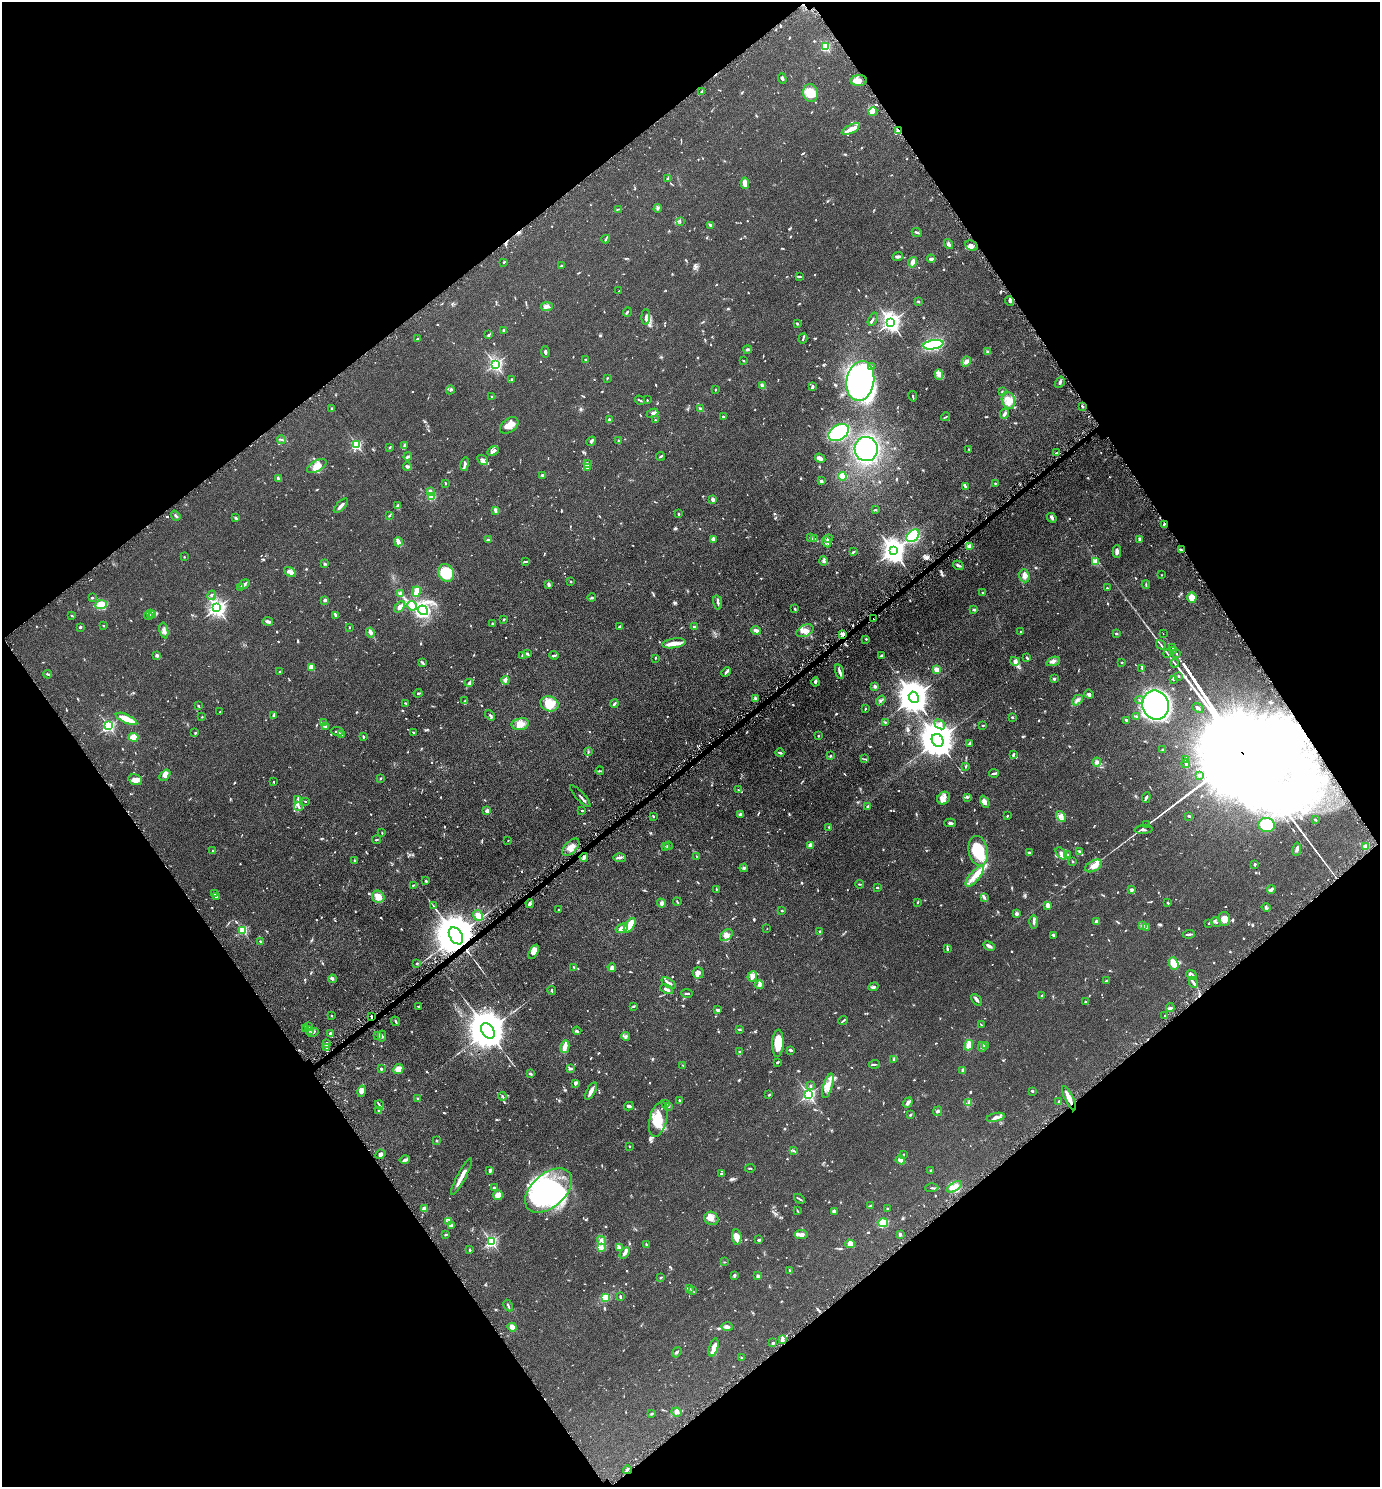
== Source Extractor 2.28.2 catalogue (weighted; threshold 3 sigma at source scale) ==
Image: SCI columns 156-5665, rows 16-5955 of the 5961 x 5968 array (HDU 1 of 3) = the unmasked area's bounding box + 8 px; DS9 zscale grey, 4 x 4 block average (1 PNG px = mean of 4 x 4 image px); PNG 1382 x 1489 px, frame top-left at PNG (2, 2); each listed source drawn as its Kron ellipse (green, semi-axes under 4 px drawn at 4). Shown black and unused: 49% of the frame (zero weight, under 3 of 6 exposures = <1% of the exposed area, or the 3 px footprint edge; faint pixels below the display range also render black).
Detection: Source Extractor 2.28.2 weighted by HDU 2 'WHT'. Background 0.0673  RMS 0.006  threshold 0.0247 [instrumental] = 3 sigma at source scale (4.09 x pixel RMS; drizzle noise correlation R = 1.36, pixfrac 0.8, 0.05/0.05 arcsec/px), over >= 5 px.
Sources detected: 1309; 8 too faint to see at this stretch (4 x 4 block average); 11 inside a brighter object's white glare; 23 cosmic-ray / hot-pixel residue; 2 long thin detections or spike segments (spike, bleed or trail) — neither listed nor drawn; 39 coinciding with a brighter row at this scale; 110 inside a brighter listed object's ellipse — not listed separately; of the other 1116, all 500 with FLUX_AUTO >= 2.38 (the completeness limit of this list) listed and drawn (616 fainter detections not listed), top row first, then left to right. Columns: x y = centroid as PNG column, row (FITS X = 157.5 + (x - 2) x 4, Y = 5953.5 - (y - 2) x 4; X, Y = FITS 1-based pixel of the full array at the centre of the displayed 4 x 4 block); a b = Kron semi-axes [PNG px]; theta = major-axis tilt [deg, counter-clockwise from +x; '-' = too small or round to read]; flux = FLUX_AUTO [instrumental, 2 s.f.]
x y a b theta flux
825 47 2 2 - 270
782 79 5 3 - 5.8
859 81 8 5 1 25
702 91 3 2 - 4.2
810 93 9 7 -77 53
873 112 4 3 - 7.5
851 129 10 4 25 19
898 130 3 2 - 9.2
668 179 4 2 - 3.8
745 183 6 3 -85 21
658 208 4 2 - 4.4
618 209 4 2 - 2.4
680 222 2 2 - 2.4
711 225 4 3 - 4.3
917 232 5 2 - 5.9
606 239 4 2 - 4.4
949 244 5 3 - 7.7
971 246 6 5 - 15
898 256 5 3 - 5.6
931 259 4 3 - 9.1
504 262 2 2 - 3.8
913 262 5 3 - 16
562 266 4 2 - 3
800 276 4 2 - 3.2
619 291 3 2 - 2.7
918 301 2 2 - 4
1009 301 5 2 - 6.9
547 307 6 3 6 13
627 312 5 2 - 3.8
646 317 8 3 90 8.2
873 319 7 2 63 4.1
891 322 3 3 - 1600
797 324 3 2 - 4
504 330 2 2 - 9.9
488 335 3 2 - 4.4
417 339 3 2 - 3.1
803 339 5 2 - 3.3
933 345 10 4 9 260
748 349 4 3 - 4.5
545 352 5 2 - 6.5
988 352 4 3 - 5.2
585 359 2 2 - 2.7
743 361 2 2 - 2.8
966 362 5 3 - 13
495 364 2 2 - 800
871 366 2 2 - 2.8
939 375 5 3 - 9.4
607 378 2 2 - 3.1
511 380 3 2 - 3.7
860 381 20 13 80 850
1060 382 6 2 57 5.8
762 386 3 3 - 8.1
812 386 4 2 - 8.4
716 389 2 2 - 3.1
450 390 4 3 - 4.7
1002 391 2 2 - 2.5
913 396 5 2 - 2.6
492 397 2 2 - 3.4
640 400 5 2 - 3.6
647 400 2 2 - 6.5
1008 400 9 6 -71 25
1082 406 3 2 - 5.9
332 409 3 2 - 3.3
701 409 3 2 - 8.8
652 413 6 3 22 8.6
1005 414 5 3 - 7.2
723 417 3 2 - 3.9
945 417 4 2 - 2.8
609 420 2 2 - 23
655 420 2 2 - 7.4
509 425 10 6 36 24
839 433 11 7 31 260
282 440 4 2 - 4
618 440 2 2 - 3.1
591 441 5 2 - 5.9
357 445 2 2 - 390
404 446 2 2 - 5.4
390 447 3 2 - 2.6
866 449 12 11 - 390
969 449 2 2 - 2.8
493 451 6 2 28 6.9
1056 453 3 2 - 2.4
408 456 4 2 - 5.9
660 456 4 2 - 4.3
820 458 5 4 - 9.8
482 460 5 3 - 9
587 463 4 3 - 5.2
465 464 7 2 81 10
317 466 11 5 28 31
407 466 4 3 - 5.7
587 468 2 2 - 7.9
542 475 3 2 - 7.1
842 476 4 4 - 18
278 478 4 2 - 3.8
821 481 3 2 - 5.6
445 483 2 2 - 4
995 483 3 2 - 2.7
965 486 3 2 - 2.9
430 491 3 2 - 12
431 496 2 2 - 100
713 499 3 3 - 9.5
341 506 9 2 46 10
398 506 3 2 - 11
495 510 4 3 - 6.5
875 510 3 2 - 4.4
679 514 3 2 - 2.5
176 516 5 2 - 4.2
389 516 4 2 - 3.2
236 518 3 2 - 4.8
1052 518 5 2 - 8.4
1164 524 3 2 - 5
913 536 7 5 44 130
810 538 3 2 - 2.6
713 539 2 2 - 13
814 539 3 3 - 4.5
828 539 4 2 - 4.1
488 540 4 2 - 6.2
1140 540 3 3 - 6.5
398 542 4 2 - 19
827 542 6 2 -67 5.2
970 546 4 3 - 6.8
1181 550 3 2 - 4
893 551 4 3 - 2700
853 552 4 2 - 3.5
1117 552 6 2 90 13
184 557 2 2 - 2.9
526 561 2 2 - 2.7
823 561 4 3 - 5.7
1095 562 2 2 - 150
324 564 3 2 - 2.6
958 565 5 2 - 5.2
290 572 6 3 -29 11
446 573 9 7 -63 120
1162 575 2 2 - 4.8
1024 576 6 5 - 13
570 582 2 2 - 2.8
244 584 5 2 - 8.5
549 584 3 2 - 9.3
1146 584 4 2 - 2.9
240 588 3 2 - 7
1107 588 2 2 - 4.4
417 592 5 3 - 49
983 593 2 2 - 11
401 594 4 3 - 11
212 595 5 2 - 4.3
1192 597 5 5 - 24
92 598 3 2 - 3
592 598 4 2 - 3.4
325 600 2 2 - 34
718 602 7 2 -78 7.1
101 605 6 4 9 48
412 606 5 3 - 21
400 607 6 4 50 18
217 608 3 2 - 1300
795 609 4 2 - 3
423 610 5 4 - 300
974 610 4 2 - 5.6
150 613 3 3 - 5.9
153 615 2 2 - 2.7
336 615 4 2 - 8.3
72 616 2 2 - 3.4
148 616 4 2 - 4.4
504 619 3 2 - 2.6
874 619 2 2 - 3.2
268 621 5 2 - 11
492 623 3 2 - 2.6
103 626 2 2 - 2.7
80 627 2 2 - 9.4
349 627 3 2 - 2.7
619 627 4 2 - 6.4
694 627 2 2 - 26
164 630 8 4 -78 11
756 630 4 2 - 16
805 631 9 5 26 20
370 632 5 3 - 8.6
1021 632 2 2 - 4.6
1116 633 3 2 - 3.1
843 634 3 2 - 11
1163 634 2 2 - 3
866 639 2 2 - 2.6
674 643 12 5 8 23
1161 645 5 2 - 3.7
1173 648 2 2 - 17
1174 650 2 2 - 29
1167 653 4 2 - 2.9
527 654 4 2 - 4.6
1177 654 2 2 - 18
554 655 4 2 - 4.4
156 656 3 2 - 4.6
522 656 3 2 - 3.6
881 656 4 3 - 3.8
655 658 2 2 - 3.2
1027 658 3 2 - 4.5
1015 661 5 4 - 9
1053 661 7 4 20 9.7
1122 662 2 2 - 2.7
423 663 4 2 - 3
1175 663 4 2 - 3.5
311 667 4 3 - 24
1142 668 3 2 - 3.9
937 669 2 2 - 66
280 672 3 2 - 2.8
726 672 5 2 - 7
840 672 7 2 -73 10
48 674 4 2 - 3.3
1178 676 3 2 - 3.2
1054 678 3 3 - 4.8
1173 679 2 2 - 5.2
505 680 4 2 - 7.5
815 682 4 3 - 5.4
469 683 4 4 - 6.9
875 687 3 3 - 6.3
418 693 4 2 - 3
1089 694 5 3 - 6.5
914 697 6 5 - 6200
755 698 4 2 - 5
1077 700 6 3 45 8.2
1139 700 4 2 - 3.6
465 701 4 2 - 4.7
881 701 5 3 - 4.7
405 703 3 2 - 2.5
549 704 9 7 -21 64
614 704 4 2 - 5.6
1156 705 15 13 -69 2000
198 706 3 2 - 2.6
1198 708 6 3 -37 7.7
865 709 2 2 - 3.1
220 712 2 2 - 4.3
274 715 4 2 - 3.8
490 715 6 2 -48 4.9
1136 716 4 2 - 4
202 717 2 2 - 2.5
1012 717 3 2 - 4.3
126 719 11 2 -25 94
1126 720 3 2 - 4.5
885 722 3 2 - 2.9
324 723 4 3 - 6.3
520 724 9 6 12 21
940 724 6 3 -39 9.4
982 725 2 2 - 3.2
109 726 2 2 - 520
326 727 4 3 - 7.6
337 731 6 2 -9 5.2
195 733 3 2 - 2.6
413 733 3 2 - 3.4
342 734 3 2 - 7.4
818 736 2 2 - 2.5
133 737 5 4 - 61
363 737 2 2 - 4
937 740 7 5 -61 9300
969 743 3 2 - 3.2
1163 749 3 2 - 2.8
588 752 3 2 - 3.3
780 753 4 2 - 5.4
1013 755 3 2 - 4.1
830 756 3 2 - 2.7
865 759 3 2 - 2.6
1186 760 4 2 - 4.1
1097 762 4 3 - 7.7
1186 764 4 2 - 3.6
965 767 3 2 - 2.9
600 771 4 2 - 3
994 773 5 2 - 8
165 775 6 3 50 21
1200 775 3 2 - 2.5
380 778 3 2 - 2.7
135 780 7 5 -18 19
273 782 2 2 - 2.4
738 790 3 2 - 2.5
580 796 14 2 -47 6.6
967 797 2 2 - 7.4
1146 797 5 2 - 7.4
943 798 7 6 - 14
298 800 3 2 - 5.2
305 801 2 2 - 2.9
985 802 6 4 -62 16
298 806 5 2 - 5.8
868 807 3 2 - 6.9
487 811 2 2 - 47
582 811 3 2 - 2.7
741 814 4 3 - 8.3
653 816 3 2 - 2.5
1007 816 2 2 - 2.7
1061 816 6 4 -51 12
1189 816 2 2 - 6.4
1315 820 3 2 - 2.5
950 823 5 3 - 6
1147 825 4 2 - 2.4
1267 825 8 7 - 130
829 827 3 2 - 2.7
1144 830 9 2 3 6.5
382 833 2 2 - 3
376 840 4 2 - 2.7
508 840 2 2 - 2.7
810 845 2 2 - 54
668 846 4 2 - 3.6
571 847 10 6 45 25
665 847 2 2 - 2.4
1366 847 3 2 - 2.5
1297 849 7 3 82 9.8
213 851 3 2 - 3.4
978 851 15 9 -79 140
1080 851 3 2 - 5.4
1029 853 3 2 - 7.1
1061 853 7 4 -49 14
1067 855 3 3 - 3.3
697 856 2 2 - 2.4
584 857 4 2 - 11
620 858 6 3 -2 6.5
354 860 3 2 - 2.9
1073 862 3 2 - 2.4
1255 864 2 2 - 6.7
1094 866 9 5 29 19
744 868 4 3 - 5.8
975 876 13 5 50 28
426 881 2 2 - 4.4
859 884 4 2 - 2.6
413 885 4 2 - 2.4
877 888 3 2 - 3.9
716 889 3 2 - 2.4
1271 889 4 2 - 13
1131 890 4 3 - 6.5
214 893 3 2 - 4.3
216 896 3 2 - 15
378 897 6 6 - 27
984 897 3 3 - 4.5
677 902 4 2 - 2.7
917 902 3 2 - 2.4
662 903 4 3 - 7.4
1168 903 2 2 - 3.6
530 904 4 3 - 6.8
1048 905 3 2 - 16
433 906 3 2 - 2.4
1266 907 4 2 - 4.9
559 910 2 2 - 2.9
782 911 2 2 - 4.4
1017 914 3 2 - 9.4
478 915 6 4 -58 21
1224 919 7 5 -81 24
1034 922 7 2 -88 9
1097 922 3 2 - 12
1216 922 5 2 - 4.7
1209 923 3 2 - 2.6
630 925 8 4 56 56
1142 926 3 2 - 3.2
1146 927 3 2 - 3.8
622 928 6 2 23 33
767 929 2 2 - 2.5
243 930 2 2 - 270
820 932 3 2 - 3.7
1189 934 6 2 7 9.1
726 935 7 5 40 15
1053 935 4 2 - 5.5
456 936 9 6 -57 18000
260 941 2 2 - 2.4
989 946 6 3 -27 9.7
947 949 4 2 - 5.3
534 952 8 4 61 14
417 963 3 2 - 3.5
1174 964 6 4 -70 45
574 967 3 2 - 3
612 967 4 3 - 14
698 973 5 5 - 12
1192 975 6 3 -40 14
752 976 5 5 - 13
332 979 4 3 - 4.8
1106 981 2 2 - 7.8
1193 982 6 2 -63 6.9
669 983 8 3 -32 11
759 985 4 4 - 7.4
873 987 5 3 - 5.4
667 989 7 2 -25 11
552 991 4 2 - 4
687 993 5 2 - 4.4
1042 996 2 2 - 13
976 1000 7 2 -49 10
1085 1002 3 2 - 4.6
419 1006 3 2 - 3.4
633 1006 3 2 - 2.8
1170 1007 4 2 - 4.9
717 1010 4 2 - 4.7
331 1016 2 2 - 3.2
371 1016 2 2 - 5.7
1165 1016 3 2 - 2.7
396 1021 5 2 - 3.5
843 1021 5 2 - 5.7
981 1025 3 2 - 3.4
309 1027 4 2 - 3.6
306 1028 3 2 - 3.9
739 1029 3 2 - 2.9
309 1030 3 2 - 3.3
488 1031 8 6 -57 14000
577 1031 4 2 - 3.4
313 1032 6 3 13 7.6
331 1034 3 2 - 6.9
378 1036 4 2 - 4.6
382 1036 6 3 86 6.4
626 1036 4 4 - 6.9
326 1043 3 3 - 5.9
778 1043 13 5 87 67
969 1045 5 3 - 25
986 1045 3 2 - 2.8
565 1047 6 3 78 21
982 1047 5 3 - 8.9
327 1048 4 2 - 7.8
791 1050 3 2 - 8.3
739 1051 3 2 - 2.7
894 1060 4 3 - 4.9
778 1062 2 2 - 4
874 1064 5 2 - 3.5
683 1065 4 2 - 2.5
381 1069 2 2 - 15
398 1069 5 5 - 29
570 1069 4 2 - 3.8
963 1071 3 2 - 15
530 1074 3 2 - 5.3
575 1083 3 2 - 7.5
810 1085 2 2 - 2.9
828 1086 13 4 74 26
362 1091 6 4 75 16
591 1091 9 3 62 17
1032 1091 3 2 - 4.1
769 1095 3 2 - 3.3
809 1095 2 2 - 700
503 1096 4 2 - 3.5
1069 1098 13 3 -64 21
418 1099 3 2 - 3.4
680 1100 3 3 - 3.7
1059 1101 2 2 - 9.2
908 1103 5 3 - 8
969 1103 4 2 - 3.7
665 1104 3 2 - 2.6
379 1105 5 2 - 5.3
629 1106 5 2 - 7.7
668 1106 4 3 - 4.5
378 1110 2 2 - 2.8
938 1111 5 3 - 5.9
910 1115 2 2 - 4.6
996 1117 9 3 14 16
658 1119 18 8 76 70
437 1140 2 2 - 3.6
629 1146 2 2 - 2.6
794 1151 4 2 - 3
380 1154 5 3 - 7.6
903 1155 2 2 - 3.2
405 1160 5 3 - 5.9
900 1160 4 3 - 13
750 1168 5 2 - 2.9
490 1170 3 2 - 9.8
931 1170 2 2 - 6.9
721 1174 4 2 - 3.2
462 1176 21 2 62 32
954 1187 8 3 30 16
494 1188 2 2 - 11
932 1188 6 2 0 4.1
549 1190 27 17 41 510
498 1195 5 4 - 24
799 1199 6 2 -40 3.7
870 1206 3 2 - 6.5
887 1208 2 2 - 9.1
424 1209 3 3 - 23
797 1211 3 2 - 2.7
834 1211 3 3 - 6.8
711 1218 7 6 - 16
448 1221 4 3 - 4.7
883 1223 5 4 - 30
451 1225 4 3 - 4.4
445 1234 3 2 - 2.6
900 1234 2 2 - 8.4
801 1235 6 4 8 11
737 1237 8 4 -87 24
759 1240 3 2 - 5.3
601 1241 4 3 - 7.5
491 1242 2 2 - 580
850 1244 5 3 - 30
646 1245 3 2 - 5
619 1247 4 3 - 5.1
602 1248 2 2 - 22
470 1250 2 2 - 5.8
625 1253 6 2 58 12
724 1262 2 2 - 2.5
789 1270 4 2 - 2.4
735 1275 3 2 - 5.7
758 1276 2 2 - 45
661 1277 3 2 - 3.9
689 1288 3 2 - 3.6
692 1290 3 2 - 3.1
605 1297 3 3 - 25
620 1297 3 2 - 8
508 1306 6 2 -64 5.6
512 1327 4 3 - 31
727 1327 6 3 -1 10
782 1339 2 2 - 33
773 1343 3 2 - 4.5
714 1347 9 4 72 28
677 1352 5 2 - 3.7
741 1358 3 2 - 2.7
677 1412 5 3 - 7.9
652 1414 3 2 - 2.7
627 1470 4 2 - 5.6
Overlapping masked pixels (flux is a lower limit): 8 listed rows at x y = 898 130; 1164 524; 874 619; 843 634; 584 857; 456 936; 371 1016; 627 1470
Diffuse or blended objects may show on this block-average render without a row.